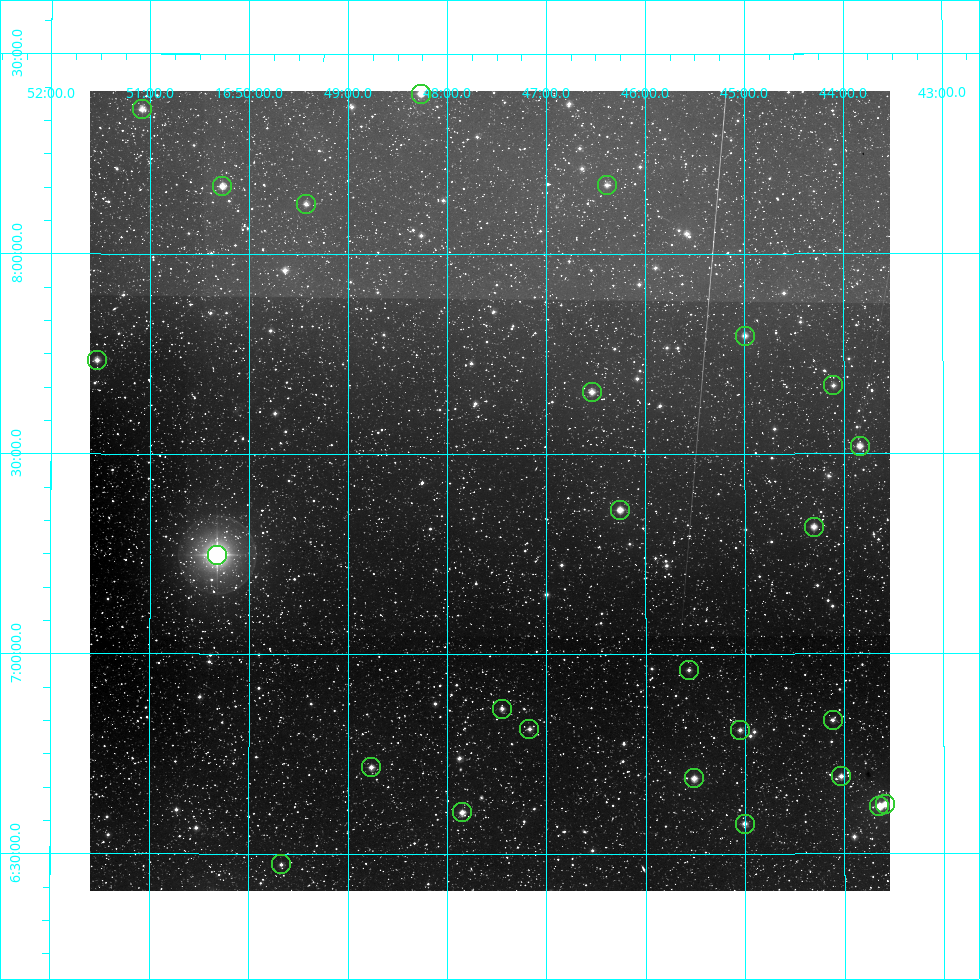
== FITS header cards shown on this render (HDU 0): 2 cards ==
NAXIS1  =                  800
NAXIS2  =                  800

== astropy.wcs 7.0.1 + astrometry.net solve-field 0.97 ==
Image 800 x 800 px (HDU 0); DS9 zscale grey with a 90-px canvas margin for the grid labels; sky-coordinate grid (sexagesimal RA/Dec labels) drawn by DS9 from the SOLVED WCS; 26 Tycho-2 reference stars matched to detected sources circled (green)
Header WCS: RA---AIT/DEC--AIT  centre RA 16:47:34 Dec +07:24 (251.89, +7.41 deg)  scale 9 arcsec/px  FOV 120.0' x 120.0'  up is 0 deg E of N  parity normal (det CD < 0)
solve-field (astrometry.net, Tycho-2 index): SOLVED blind (the header's WCS was not the basis of the solution)
Solved WCS: RA---TAN-SIP/DEC--TAN-SIP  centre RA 16:47:34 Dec +07:24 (251.89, +7.41 deg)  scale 9 arcsec/px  FOV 120.0' x 120.0'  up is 0 deg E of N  parity normal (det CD < 0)
Header WCS and blind solve agree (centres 1.1 arcsec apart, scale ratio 1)
Tycho-2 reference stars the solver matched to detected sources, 26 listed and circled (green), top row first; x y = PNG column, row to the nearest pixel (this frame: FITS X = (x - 90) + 1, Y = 800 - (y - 91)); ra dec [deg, ICRS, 3 dp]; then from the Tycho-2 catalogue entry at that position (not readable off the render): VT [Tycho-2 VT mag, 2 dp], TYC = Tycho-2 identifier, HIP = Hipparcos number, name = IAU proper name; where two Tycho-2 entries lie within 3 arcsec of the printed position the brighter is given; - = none
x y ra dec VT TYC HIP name
421 94 252.067 +8.401 8.22 962-349-1 82248 -
142 109 252.771 +8.361 9.05 975-387-1 - -
607 185 251.597 +8.172 9.40 962-1193-1 - -
222 186 252.568 +8.168 8.45 962-1271-1 82400 -
306 204 252.357 +8.125 9.36 962-1411-1 - -
745 336 251.249 +7.795 8.97 962-990-1 - -
97 360 252.884 +7.734 9.16 975-1471-1 - -
833 385 251.026 +7.671 9.29 962-74-1 - -
592 392 251.636 +7.655 8.71 962-1150-1 - -
860 446 250.960 +7.519 8.49 962-219-1 81909 -
620 510 251.565 +7.360 8.64 396-505-1 82104 -
814 527 251.076 +7.317 8.22 395-2244-1 81944 -
217 555 252.581 +7.248 5.48 396-2346-1 82402 -
689 670 251.391 +6.960 9.67 396-1783-1 - -
502 709 251.862 +6.863 9.67 396-1475-1 - -
833 720 251.029 +6.834 9.40 395-1139-1 - -
529 729 251.792 +6.812 9.47 396-2347-1 - -
740 730 251.262 +6.809 9.50 396-1112-1 - -
371 767 252.191 +6.717 8.66 396-134-1 82282 -
841 776 251.008 +6.693 9.29 395-997-1 - -
694 778 251.379 +6.689 8.86 396-611-1 - -
885 804 250.898 +6.624 9.04 395-1774-1 - -
879 806 250.912 +6.619 7.81 395-969-1 81890 -
462 812 251.962 +6.604 9.15 396-1521-1 82225 -
745 824 251.251 +6.575 9.64 396-1342-1 - -
281 864 252.418 +6.473 9.61 396-107-1 - -